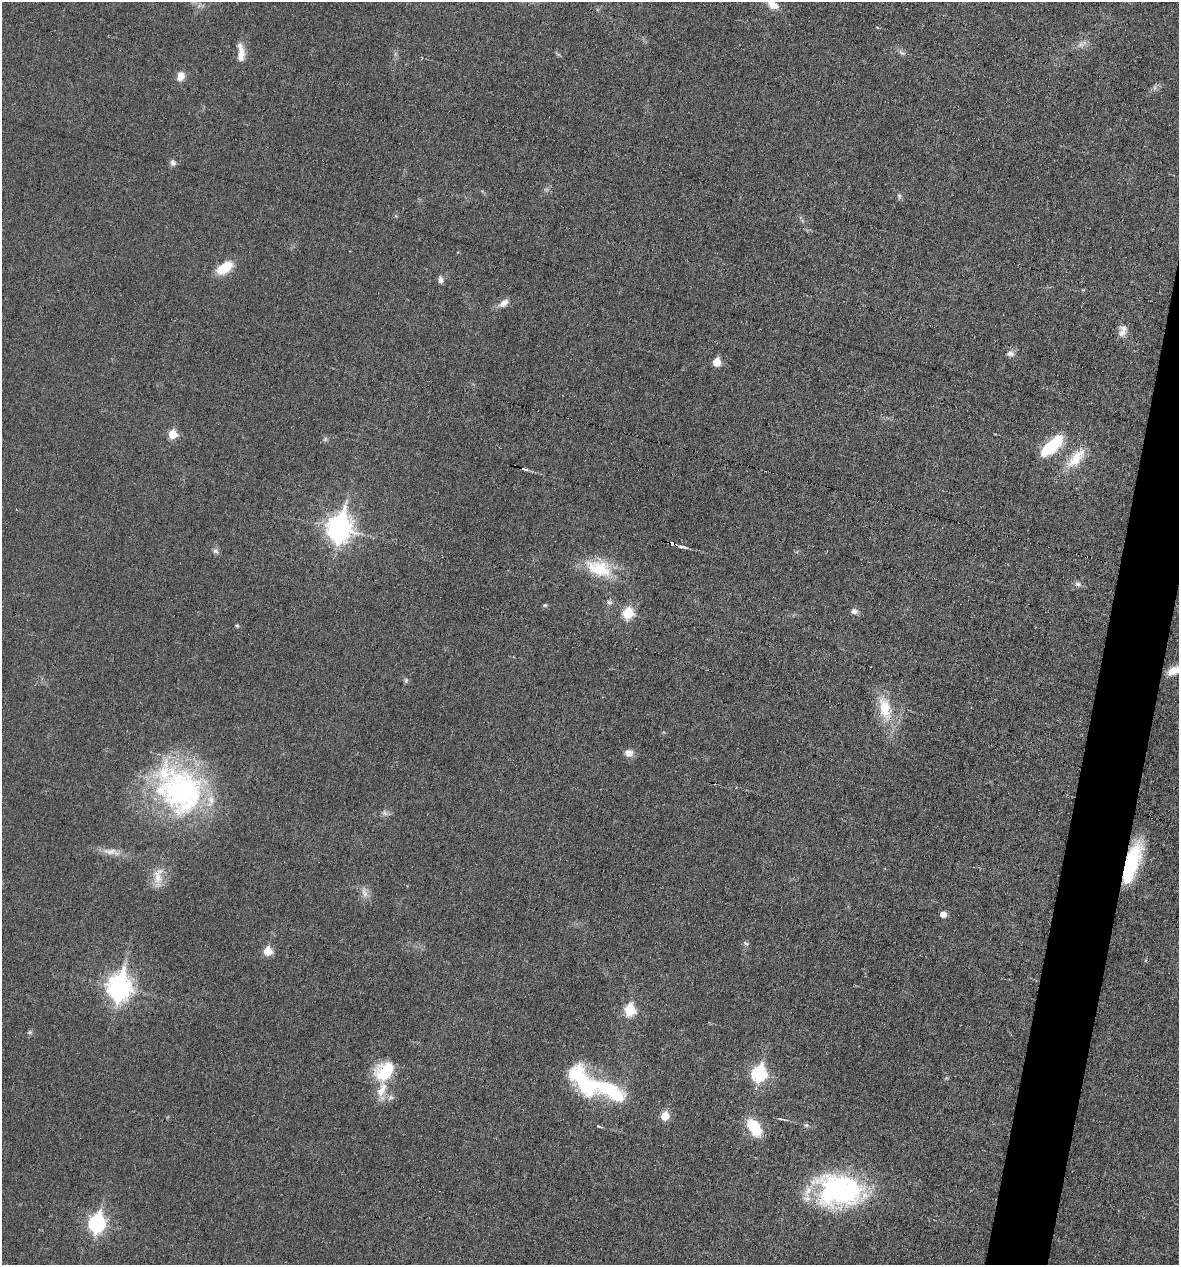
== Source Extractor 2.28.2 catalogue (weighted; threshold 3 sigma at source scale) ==
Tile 10 of 4 x 4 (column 2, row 3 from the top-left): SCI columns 1294-2470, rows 1264-2526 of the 5066 x 5052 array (HDU 1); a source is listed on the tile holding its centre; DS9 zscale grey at full resolution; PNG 1181 x 1267 px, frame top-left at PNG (2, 2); no overlay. Shown black and unused: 4% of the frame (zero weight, under 3 of 6 exposures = <1% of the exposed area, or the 3 px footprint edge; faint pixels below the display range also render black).
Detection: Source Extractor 2.28.2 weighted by HDU 2 'WHT'; one run over the whole footprint, this tile lists its part. Background 0.0182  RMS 0.0035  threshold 0.0143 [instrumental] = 3 sigma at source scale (4.09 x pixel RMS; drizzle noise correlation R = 1.36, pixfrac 0.8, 0.05/0.05 arcsec/px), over >= 5 px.
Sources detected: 59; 1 too faint to see at this stretch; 2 inside a brighter object's white glare — not listed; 3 inside a brighter listed object's ellipse — not listed separately; the other 53 listed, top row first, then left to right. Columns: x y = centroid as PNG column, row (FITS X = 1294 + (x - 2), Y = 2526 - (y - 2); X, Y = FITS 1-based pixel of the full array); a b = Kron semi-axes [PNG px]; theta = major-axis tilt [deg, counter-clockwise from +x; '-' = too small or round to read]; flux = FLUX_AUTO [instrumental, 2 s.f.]
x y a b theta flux
773 5 14 8 -31 3.6
1081 45 12 8 29 1.8
241 53 24 7 -87 4
181 76 11 8 70 3
1155 88 7 4 89 0.69
173 162 9 8 - 1.1
899 196 8 5 -72 0.69
224 268 15 9 35 10
440 280 9 6 -85 1.2
504 303 14 8 34 2.4
1121 333 13 9 18 1.9
1010 353 10 8 -3 1.5
716 362 6 5 - 7.5
172 434 6 6 - 8.5
1052 445 29 11 43 16
1076 458 35 14 50 8.3
524 469 11 3 -19 0.79
339 528 11 9 77 270
672 544 10 3 -14 10
215 551 8 7 - 0.99
599 568 36 22 -21 14
1078 584 7 6 - 0.97
609 602 8 6 -23 0.95
545 605 6 5 - 0.47
854 611 9 7 -17 1.3
628 613 6 6 - 18
237 626 5 4 - 0.42
1174 670 19 8 27 4.2
406 680 7 5 89 0.6
885 707 30 16 -79 10
629 753 9 8 - 2.4
181 791 65 54 -49 79
385 813 8 6 -22 1
110 851 23 8 -3 3.3
1132 864 41 12 72 24
158 876 27 12 82 5.3
364 893 16 7 -71 2.1
943 914 5 5 - 2.5
746 943 8 4 -21 0.61
267 951 6 6 - 8.6
119 987 11 9 79 240
629 1010 7 6 - 21
30 1032 6 5 - 0.59
385 1071 26 19 43 13
759 1073 8 7 - 51
585 1083 44 22 -54 25
616 1095 25 17 -19 11
665 1116 6 5 - 8.9
781 1119 11 3 -12 0.61
806 1125 7 5 43 0.62
754 1127 21 12 -55 11
839 1190 50 36 -5 58
97 1223 9 7 78 93
Overlapping masked pixels (flux is a lower limit): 2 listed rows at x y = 672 544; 1132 864
Isophote crosses this tile's border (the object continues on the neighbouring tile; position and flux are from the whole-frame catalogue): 2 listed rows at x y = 773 5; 1174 670